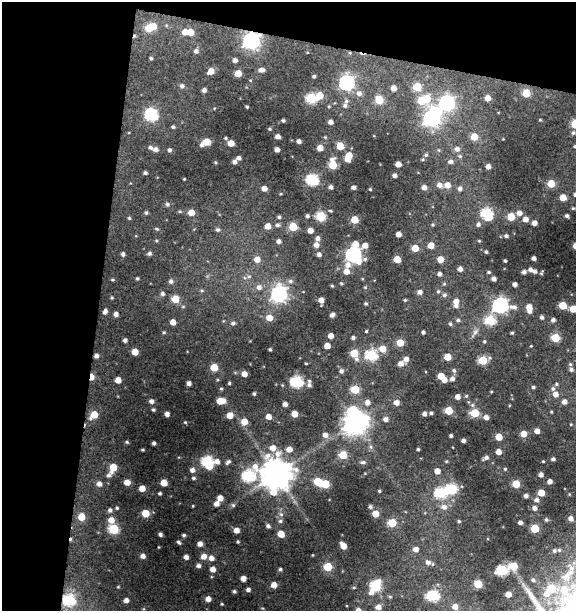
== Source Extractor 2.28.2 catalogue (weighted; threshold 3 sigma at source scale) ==
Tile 1 of 2 x 2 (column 1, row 1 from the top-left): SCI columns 60-633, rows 611-1219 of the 1264 x 1219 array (HDU 1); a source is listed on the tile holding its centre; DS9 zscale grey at full resolution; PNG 578 x 613 px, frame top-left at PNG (2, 2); no overlay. Shown black and unused: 23% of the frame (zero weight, under 3 of 4 exposures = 1% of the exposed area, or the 3 px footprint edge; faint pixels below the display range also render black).
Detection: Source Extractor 2.28.2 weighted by HDU 2 'WHT'; one run over the whole footprint, this tile lists its part. Background 0.0585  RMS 0.009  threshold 0.0407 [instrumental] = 3 sigma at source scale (4.5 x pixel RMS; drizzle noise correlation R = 1.50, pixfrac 1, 0.0396/0.0396 arcsec/px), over >= 5 px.
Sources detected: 351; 3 inside a brighter object's white glare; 2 cosmic-ray / hot-pixel residue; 1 long thin detection or spike segment (spike, bleed or trail) — not listed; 6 inside a brighter listed object's ellipse — not listed separately; the other 339 listed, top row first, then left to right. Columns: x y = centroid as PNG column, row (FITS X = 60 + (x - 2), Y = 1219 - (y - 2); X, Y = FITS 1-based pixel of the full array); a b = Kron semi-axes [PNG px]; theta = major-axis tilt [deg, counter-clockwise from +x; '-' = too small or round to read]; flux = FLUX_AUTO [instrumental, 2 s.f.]
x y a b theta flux
149 28 5 5 - 24
185 32 5 5 - 6.6
190 32 5 5 - 12
251 41 7 6 - 330
196 51 5 5 - 2.6
151 58 3 3 - 1.4
235 60 4 4 - 3.4
261 70 7 4 -4 4
211 71 5 5 - 8.4
238 73 5 5 - 13
314 76 4 3 - 1.6
347 83 6 6 - 230
182 86 5 5 - 2.4
417 87 5 5 - 30
393 88 5 4 - 6.6
204 90 4 4 - 3.4
359 93 7 7 - 4.5
526 93 5 5 - 25
320 95 6 5 - 14
311 98 5 5 - 66
488 98 6 5 - 7.1
379 100 5 5 - 33
421 101 5 5 - 26
447 103 7 7 - 230
345 105 7 5 74 2.7
329 106 5 4 - 0.99
247 107 3 3 - 1.1
151 114 7 6 - 120
432 118 8 7 - 360
283 120 4 4 - 1.4
540 120 4 3 - 0.74
330 122 4 4 - 4
575 124 6 5 - 33
173 127 4 3 - 1.5
270 129 5 4 - 1.1
573 133 6 5 - 1.7
278 136 4 4 - 4.8
474 137 5 5 - 16
225 138 4 4 - 1.1
299 141 4 4 - 3.4
207 142 5 5 - 19
231 143 5 5 - 10
202 145 5 4 - 2.4
340 146 5 5 - 17
575 146 3 3 - 1.1
320 148 4 4 - 10
155 149 6 5 - 3.7
457 149 6 6 - 3.9
170 150 4 4 - 2.3
277 150 4 4 - 4.6
349 155 5 5 - 12
426 155 5 4 - 1.4
460 156 6 5 - 1.5
239 158 4 4 - 3
423 159 5 3 - 1
215 162 5 3 - 0.87
234 162 4 4 - 3.1
450 162 6 5 - 2.8
398 164 4 4 - 7.2
333 165 7 5 -84 29
488 166 4 4 - 3.9
145 173 4 4 - 1.8
394 175 4 4 - 3.2
184 179 3 2 - 0.73
312 180 6 6 - 100
551 184 5 5 - 22
439 185 6 6 - 4.5
447 185 6 5 - 7
331 187 4 4 - 2.7
353 187 4 3 - 2.9
424 187 5 4 - 4.9
264 188 4 4 - 7.6
460 188 5 5 - 2.8
370 189 3 2 - 0.86
563 197 5 5 - 11
167 204 6 5 - 2
180 211 5 3 - 1
331 211 5 3 - 1
191 212 5 5 - 12
146 213 4 4 - 1.7
487 213 7 6 - 73
519 213 5 5 - 4.9
307 216 5 4 - 2.1
321 216 5 5 - 48
567 216 3 3 - 1.9
279 217 5 4 - 1.7
511 217 5 5 - 24
129 218 4 4 - 1.1
526 219 5 5 - 5.5
355 220 5 5 - 22
534 223 4 4 - 5.1
478 224 5 5 - 2.3
277 225 6 5 - 2.4
433 225 5 4 - 1
268 226 5 5 - 9.4
293 227 5 5 - 32
157 229 5 4 - 1.1
218 230 5 5 - 1.9
310 230 4 4 - 6.7
398 234 4 4 - 6.3
506 236 5 4 - 2
317 238 5 5 - 3.4
278 241 5 5 - 3.1
479 241 5 3 - 0.75
356 244 5 5 - 7.5
316 245 5 5 - 5.3
365 245 7 5 32 6.8
431 245 5 4 - 11
415 248 5 5 - 16
486 252 3 3 - 1.3
149 253 5 4 - 2.2
123 254 4 4 - 2.6
319 254 4 4 - 3.2
353 255 7 6 - 240
534 258 4 4 - 3.3
257 259 6 5 - 7.7
397 259 5 5 - 17
440 259 5 5 - 11
505 261 3 3 - 1.3
348 265 8 7 - 5.4
460 269 4 4 - 4.1
530 270 5 5 - 2.8
346 271 5 5 - 7.8
489 272 5 4 - 1.2
524 272 4 4 - 2.8
541 273 6 4 63 1.2
439 274 4 4 - 2.6
249 276 6 4 1 1.4
137 278 3 3 - 1.2
494 279 4 4 - 3.7
112 280 5 3 - 0.97
171 281 5 5 - 2.5
290 281 7 5 1 2.3
341 283 4 3 - 0.97
444 284 5 3 - 1
515 284 4 4 - 3.4
332 286 4 3 - 0.89
259 287 7 6 - 4
438 291 5 4 - 1.3
420 292 5 5 - 3.7
162 293 5 5 - 2.3
279 294 7 7 - 260
444 295 6 5 - 2.1
112 298 4 3 - 0.97
175 299 5 5 - 23
321 300 4 4 - 6.2
405 300 4 4 - 1.1
456 301 6 5 - 5.9
366 304 4 4 - 1.2
500 305 8 6 -4 230
563 305 5 5 - 22
529 308 8 5 -84 11
573 309 5 5 - 14
105 311 6 4 66 3.2
116 314 4 4 - 4.2
332 315 4 4 - 3.2
542 317 5 4 - 2.3
269 318 5 5 - 11
458 320 5 5 - 1.7
490 320 6 5 - 50
553 320 5 5 - 2.9
173 322 4 4 - 8.2
233 323 5 4 - 2
450 324 5 4 - 1.5
366 331 3 3 - 0.97
164 332 4 4 - 0.97
423 332 4 3 - 2
512 333 4 4 - 1.1
331 336 4 4 - 6.9
353 338 4 3 - 2.2
555 338 5 5 - 32
125 340 4 4 - 2.7
484 341 4 4 - 1.2
400 342 5 5 - 17
327 346 5 4 - 9
270 349 3 2 - 0.96
383 349 6 6 - 10
135 352 5 5 - 12
354 353 5 5 - 25
371 355 6 6 - 86
96 356 4 4 - 3.3
447 357 5 5 - 19
356 359 7 6 - 2.6
406 359 5 5 - 5.1
483 360 6 5 - 42
401 363 6 5 - 5
570 364 5 5 - 1.4
214 367 5 5 - 19
571 369 5 5 - 2.1
454 370 6 5 - 1.8
341 371 5 5 - 2.7
244 374 4 4 - 7.1
441 376 5 5 - 15
92 377 6 3 89 12
452 379 6 5 - 3.6
118 380 4 4 - 8.6
444 380 4 4 - 5.8
297 382 6 5 - 110
189 383 4 4 - 3.9
229 383 4 4 - 1.2
556 384 5 4 - 1.3
309 385 8 5 -78 2.9
533 387 4 4 - 1.5
553 388 6 5 - 2.1
221 389 4 4 - 1
355 389 5 5 - 33
254 394 4 3 - 1.4
555 394 5 5 - 6.1
466 396 4 4 - 1.2
457 397 4 4 - 5.8
151 401 5 4 - 3.4
221 401 7 5 5 15
367 402 6 6 - 5.1
564 402 5 5 - 4.6
396 403 5 5 - 6
285 404 4 4 - 4.2
153 410 3 3 - 1.3
449 411 5 5 - 23
551 412 4 3 - 0.81
431 413 4 3 - 1.6
475 413 5 5 - 39
167 414 4 4 - 4.5
294 414 5 4 - 11
424 414 4 4 - 3.3
94 415 6 5 - 19
230 415 5 5 - 11
268 417 5 5 - 6.3
486 417 5 5 - 4.5
386 419 6 5 - 3.5
244 421 5 5 - 13
185 422 4 3 - 0.86
355 423 8 7 - 860
537 431 4 4 - 5.2
523 434 5 5 - 11
325 435 6 5 - 5.2
451 435 3 3 - 1.8
499 437 5 5 - 16
463 440 4 4 - 3
127 442 4 3 - 1
154 443 4 3 - 2.1
272 448 6 6 - 7.8
289 449 6 5 - 6.9
418 449 3 3 - 1.3
142 450 3 2 - 0.98
498 452 4 4 - 7.6
343 455 5 5 - 26
486 458 7 5 28 2.8
553 459 4 3 - 2
217 461 7 5 -19 4.8
446 461 4 4 - 0.96
207 462 8 6 -66 87
228 462 8 4 44 2.2
363 462 7 5 1 2.1
113 467 6 5 - 23
505 469 5 4 - 1.1
192 470 5 5 - 4.1
437 471 5 5 - 6.7
276 474 10 10 - 1800
109 475 6 5 - 2.7
541 475 4 4 - 4.6
249 476 6 6 - 110
193 478 4 3 - 1.4
550 481 4 4 - 4.8
127 482 5 4 - 9.4
318 482 5 5 - 26
164 483 5 5 - 17
99 484 5 5 - 4.4
325 484 5 5 - 33
516 484 5 5 - 20
142 488 4 4 - 11
452 489 6 6 - 74
379 491 4 3 - 1
160 493 3 3 - 1.3
440 493 6 6 - 73
541 493 5 5 - 15
526 496 4 4 - 3.1
220 498 5 4 - 8.2
537 500 5 5 - 3.1
216 504 5 5 - 5.5
233 505 5 5 - 1.6
193 506 4 2 - 0.59
370 507 5 5 - 1.9
444 507 9 7 -21 5.4
117 508 3 3 - 1
534 508 5 4 - 3.5
110 510 5 5 - 2.5
145 513 5 5 - 23
281 514 7 5 -43 2
375 514 5 5 - 14
82 517 5 5 - 18
571 518 4 4 - 3.9
546 519 5 4 - 1.2
111 520 6 5 - 8.7
280 521 6 4 15 1.8
459 521 4 4 - 1.1
520 522 4 3 - 3
392 523 5 5 - 28
268 526 4 4 - 2.6
535 528 5 5 - 31
114 529 5 5 - 61
236 530 4 4 - 6.8
160 534 4 3 - 2.3
281 534 5 5 - 14
184 535 4 3 - 1.4
179 542 4 3 - 1.7
238 542 3 3 - 1.3
200 544 4 4 - 5.2
343 546 6 4 -55 8.9
416 549 5 5 - 5.8
554 551 5 5 - 1.5
143 556 4 4 - 4.7
204 556 5 5 - 7.2
186 557 4 4 - 4.6
211 558 5 5 - 5.3
428 562 7 6 - 4
199 566 5 4 - 3
514 566 5 5 - 24
328 567 5 5 - 34
213 569 5 4 - 6.5
280 569 4 4 - 1.6
502 570 6 5 - 76
567 576 18 14 41 20
243 578 4 4 - 6.5
533 580 7 5 -27 2.3
478 584 5 5 - 29
274 585 4 4 - 8.8
376 586 7 6 - 61
248 590 4 3 - 2.8
234 591 3 3 - 1.5
371 592 7 6 - 4.7
508 594 4 4 - 8.3
433 595 6 6 - 86
390 597 5 5 - 1.5
208 599 4 4 - 6.5
69 600 6 6 - 99
126 600 4 4 - 4.9
222 604 4 3 - 0.77
378 607 6 6 - 5.9
455 607 6 6 - 6.8
Overlapping masked pixels (flux is a lower limit): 4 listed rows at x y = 251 41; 96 356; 92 377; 69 600
Isophote crosses this tile's border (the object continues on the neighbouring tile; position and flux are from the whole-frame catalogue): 3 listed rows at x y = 575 124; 575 146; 573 309